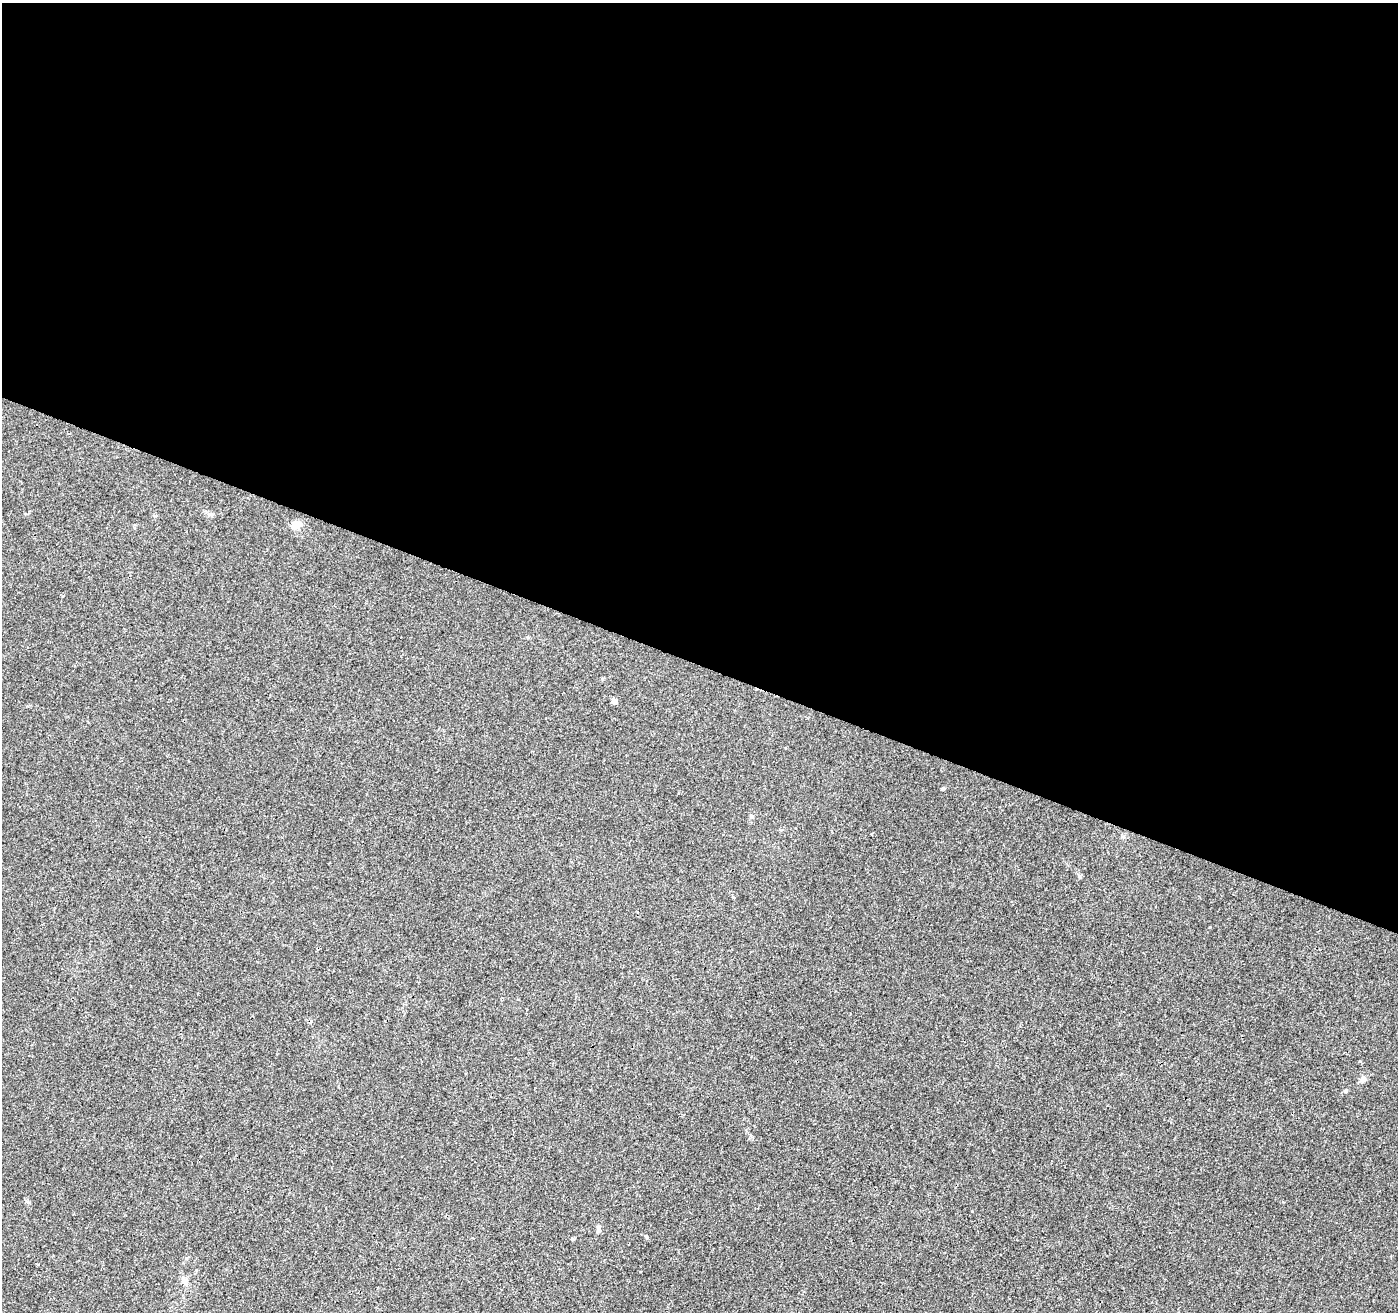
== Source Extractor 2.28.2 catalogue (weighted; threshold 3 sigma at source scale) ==
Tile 3 of 4 x 4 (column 3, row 1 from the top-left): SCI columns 2795-4190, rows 4139-5448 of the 5596 x 5722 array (HDU 1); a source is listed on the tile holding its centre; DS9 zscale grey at full resolution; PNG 1400 x 1314 px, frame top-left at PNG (2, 3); no overlay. Shown black and unused: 51% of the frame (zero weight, under 3 of 4 exposures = <1% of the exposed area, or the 3 px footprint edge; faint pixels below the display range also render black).
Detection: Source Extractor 2.28.2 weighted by HDU 2 'WHT'; one run over the whole footprint, this tile lists its part. Background 0.00725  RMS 0.0029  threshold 0.0129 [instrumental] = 3 sigma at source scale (4.5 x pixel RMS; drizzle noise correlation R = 1.50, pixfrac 1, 0.0396/0.0396 arcsec/px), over >= 5 px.
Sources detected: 6; all 6 listed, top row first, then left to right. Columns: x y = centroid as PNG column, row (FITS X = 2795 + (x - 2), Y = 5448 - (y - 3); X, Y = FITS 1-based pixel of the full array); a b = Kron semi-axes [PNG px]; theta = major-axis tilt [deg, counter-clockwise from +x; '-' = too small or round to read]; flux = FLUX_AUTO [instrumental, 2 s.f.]
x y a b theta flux
296 525 9 8 - 3
614 701 6 5 - 0.98
1363 1079 10 7 59 1.1
1345 1091 5 4 - 0.37
598 1229 10 6 -88 0.85
185 1281 11 6 -76 1.6